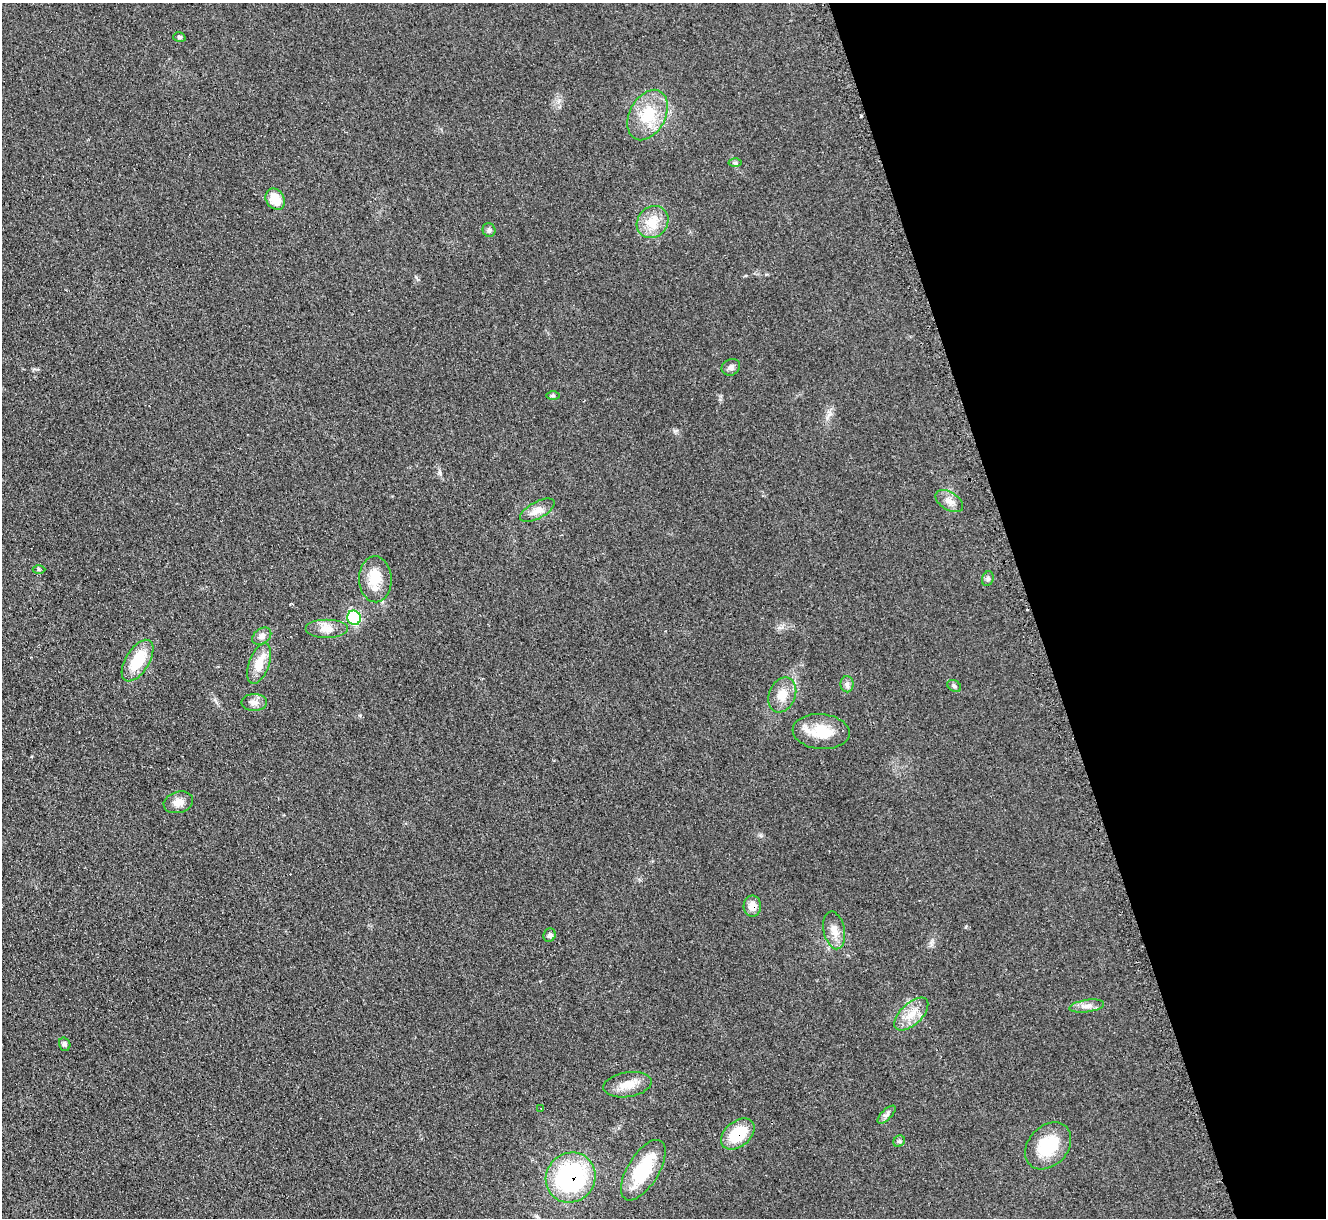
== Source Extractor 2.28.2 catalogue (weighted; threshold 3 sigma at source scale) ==
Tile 12 of 4 x 4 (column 4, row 3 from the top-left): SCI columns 3992-5315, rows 1488-2703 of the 5321 x 5278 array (HDU 1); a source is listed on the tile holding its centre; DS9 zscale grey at full resolution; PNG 1328 x 1220 px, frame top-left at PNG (2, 3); each listed source drawn as its Kron ellipse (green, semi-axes under 4 px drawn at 4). Shown black and unused: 22% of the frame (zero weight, under 2 of 3 exposures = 2% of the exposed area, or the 3 px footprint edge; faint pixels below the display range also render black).
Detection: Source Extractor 2.28.2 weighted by HDU 2 'WHT'; one run over the whole footprint, this tile lists its part. Background 0.133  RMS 0.013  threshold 0.0565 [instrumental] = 3 sigma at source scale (4.5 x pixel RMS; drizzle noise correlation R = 1.50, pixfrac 1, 0.05/0.05 arcsec/px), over >= 5 px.
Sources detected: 42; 1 inside a brighter object's white glare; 3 cosmic-ray / hot-pixel residue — neither listed nor drawn; the other 38 listed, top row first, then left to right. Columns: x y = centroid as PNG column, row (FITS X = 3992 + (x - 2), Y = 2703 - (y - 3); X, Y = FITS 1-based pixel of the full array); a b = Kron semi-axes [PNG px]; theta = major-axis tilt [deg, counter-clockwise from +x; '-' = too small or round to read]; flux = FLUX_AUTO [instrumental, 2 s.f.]
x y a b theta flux
179 37 6 4 -17 2
648 115 27 18 63 42
735 163 6 4 -1 2
275 199 11 9 -57 25
653 222 17 15 49 24
489 230 7 6 - 3.1
731 367 9 8 - 4.5
553 395 7 4 0 1.8
949 501 15 9 -32 9.1
537 510 19 8 28 13
39 570 6 4 0 1.8
375 579 23 16 -88 28
988 579 7 5 69 2.6
354 618 7 6 - 140
327 629 21 9 0 14
262 636 10 7 37 6
138 661 23 12 58 44
259 663 21 10 70 24
847 684 8 6 -89 4.2
954 686 7 5 -34 2.5
782 695 18 13 67 18
254 703 12 8 0 7.1
821 732 28 17 -5 37
178 802 15 10 16 12
752 906 10 8 89 11
834 930 19 10 -78 13
550 935 7 6 - 3.9
1087 1006 17 6 8 8
911 1014 21 11 44 19
65 1044 7 5 -72 3.2
627 1085 24 12 9 18
541 1108 3 2 - 1.9
886 1115 11 5 45 3.9
738 1134 19 12 39 43
899 1141 6 5 - 2.4
1048 1146 26 19 47 53
643 1170 34 15 58 70
571 1177 26 24 46 190
Overlapping masked pixels (flux is a lower limit): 3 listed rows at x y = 752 906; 738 1134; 571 1177
Unlisted compact peaks at least as high as the median listed source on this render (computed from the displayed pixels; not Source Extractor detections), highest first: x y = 440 473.